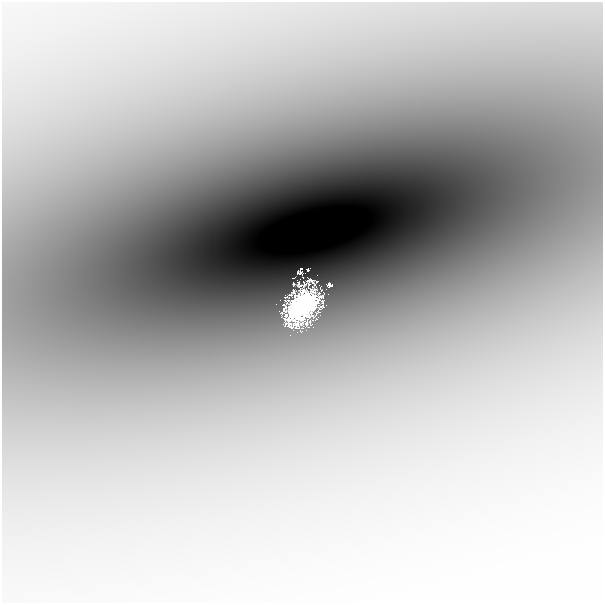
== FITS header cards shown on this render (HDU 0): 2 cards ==
NAXIS1  =                  601
NAXIS2  =                  601

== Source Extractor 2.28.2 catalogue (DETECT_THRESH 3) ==
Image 601 x 601 px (HDU 0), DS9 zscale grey, 1 PNG px = 1 image px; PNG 605 x 605 px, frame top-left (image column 1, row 601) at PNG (2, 2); no overlay
Background -0.00211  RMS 3.7e-04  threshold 0.00111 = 3 sigma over >= 5 px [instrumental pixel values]
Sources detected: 7; all 7 listed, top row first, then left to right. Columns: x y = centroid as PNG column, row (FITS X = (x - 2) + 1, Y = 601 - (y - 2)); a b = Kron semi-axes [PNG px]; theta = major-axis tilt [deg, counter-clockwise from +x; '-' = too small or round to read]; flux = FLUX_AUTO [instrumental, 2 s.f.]
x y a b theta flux
301 269 4 2 - 0.045
308 269 4 3 - 0.12
300 272 6 4 -5 0.14
293 278 3 2 - 0.023
329 285 5 5 - 0.29
276 304 2 2 - 0.014
302 305 28 18 56 31